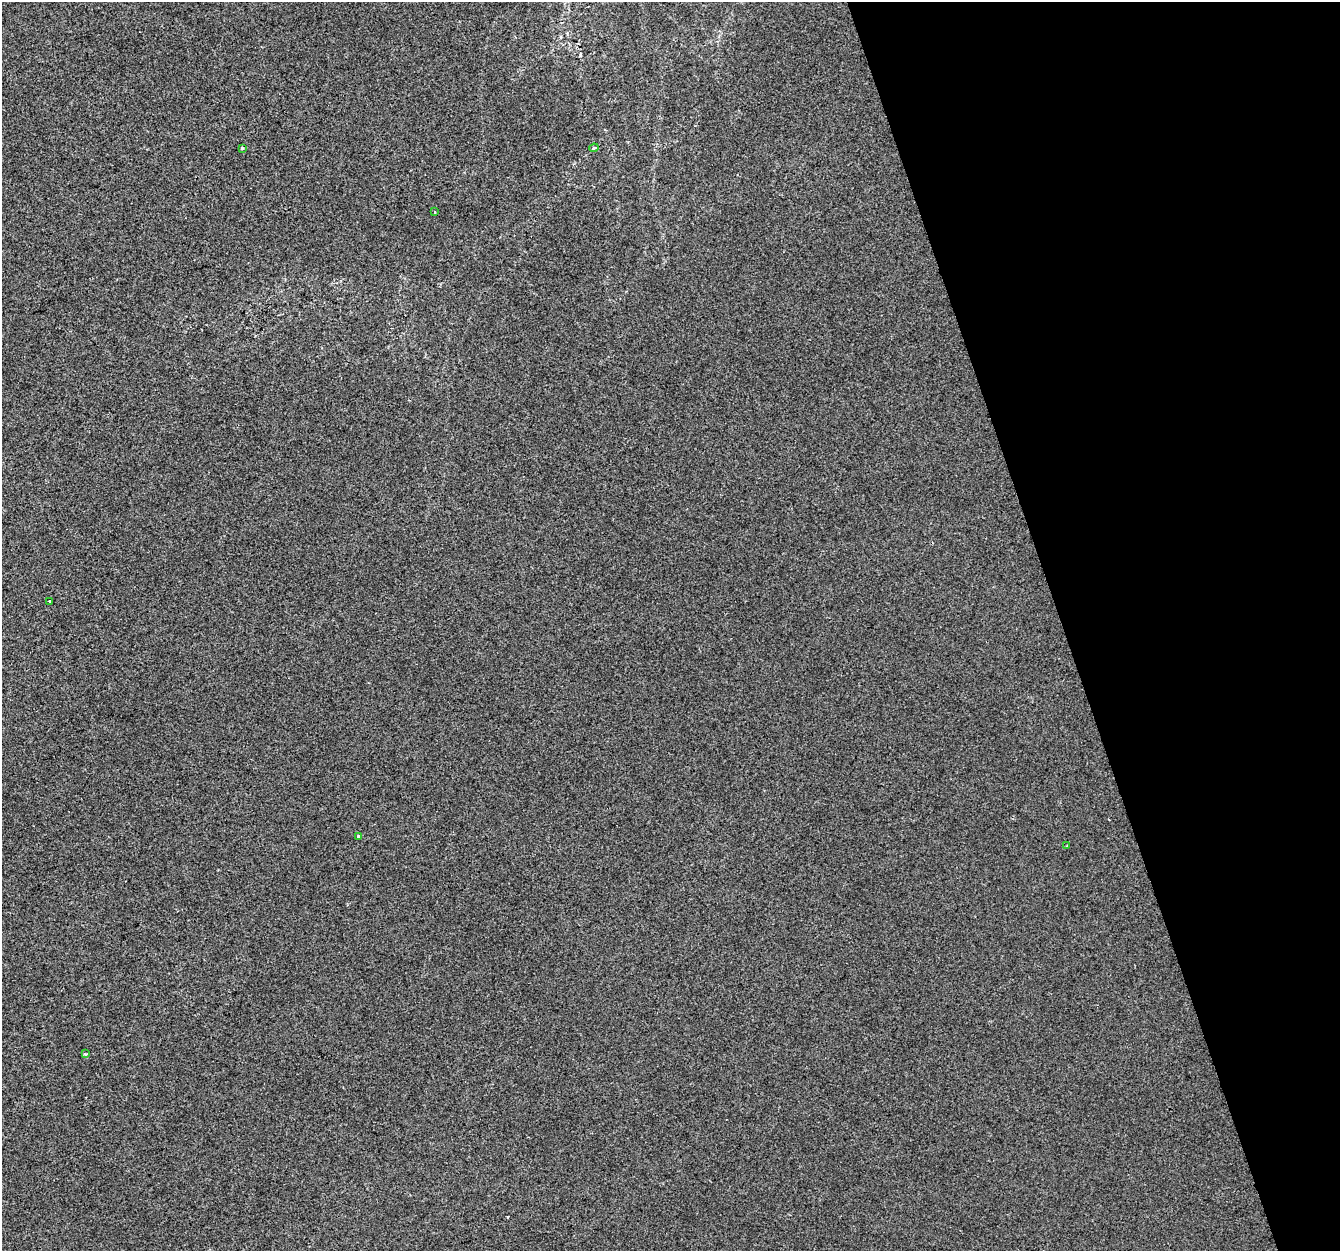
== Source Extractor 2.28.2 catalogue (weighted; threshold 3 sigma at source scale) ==
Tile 12 of 4 x 4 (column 4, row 3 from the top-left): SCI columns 4015-5352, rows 1364-2612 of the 5352 x 5172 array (HDU 1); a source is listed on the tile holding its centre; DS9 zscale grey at full resolution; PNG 1342 x 1253 px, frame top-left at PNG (2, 2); each listed source drawn as its Kron ellipse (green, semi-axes under 4 px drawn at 4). Shown black and unused: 21% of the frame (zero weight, under 2 of 3 exposures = <1% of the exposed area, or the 3 px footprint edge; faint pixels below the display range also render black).
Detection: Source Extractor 2.28.2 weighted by HDU 2 'WHT'; one run over the whole footprint, this tile lists its part. Background 7.22e-04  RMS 0.0058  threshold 0.026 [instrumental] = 3 sigma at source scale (4.5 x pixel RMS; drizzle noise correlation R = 1.50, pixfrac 1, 0.0396/0.0396 arcsec/px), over >= 5 px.
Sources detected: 7; all 7 listed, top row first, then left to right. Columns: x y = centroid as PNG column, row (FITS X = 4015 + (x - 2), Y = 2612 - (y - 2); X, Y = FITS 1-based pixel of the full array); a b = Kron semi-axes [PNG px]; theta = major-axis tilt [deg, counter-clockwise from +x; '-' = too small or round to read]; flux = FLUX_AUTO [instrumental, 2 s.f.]
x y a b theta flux
242 148 3 3 - 0.85
594 148 5 3 - 0.84
434 212 3 2 - 0.51
50 602 3 3 - 1.2
358 836 3 3 - 1.2
1067 846 3 3 - 0.76
85 1054 3 3 - 1